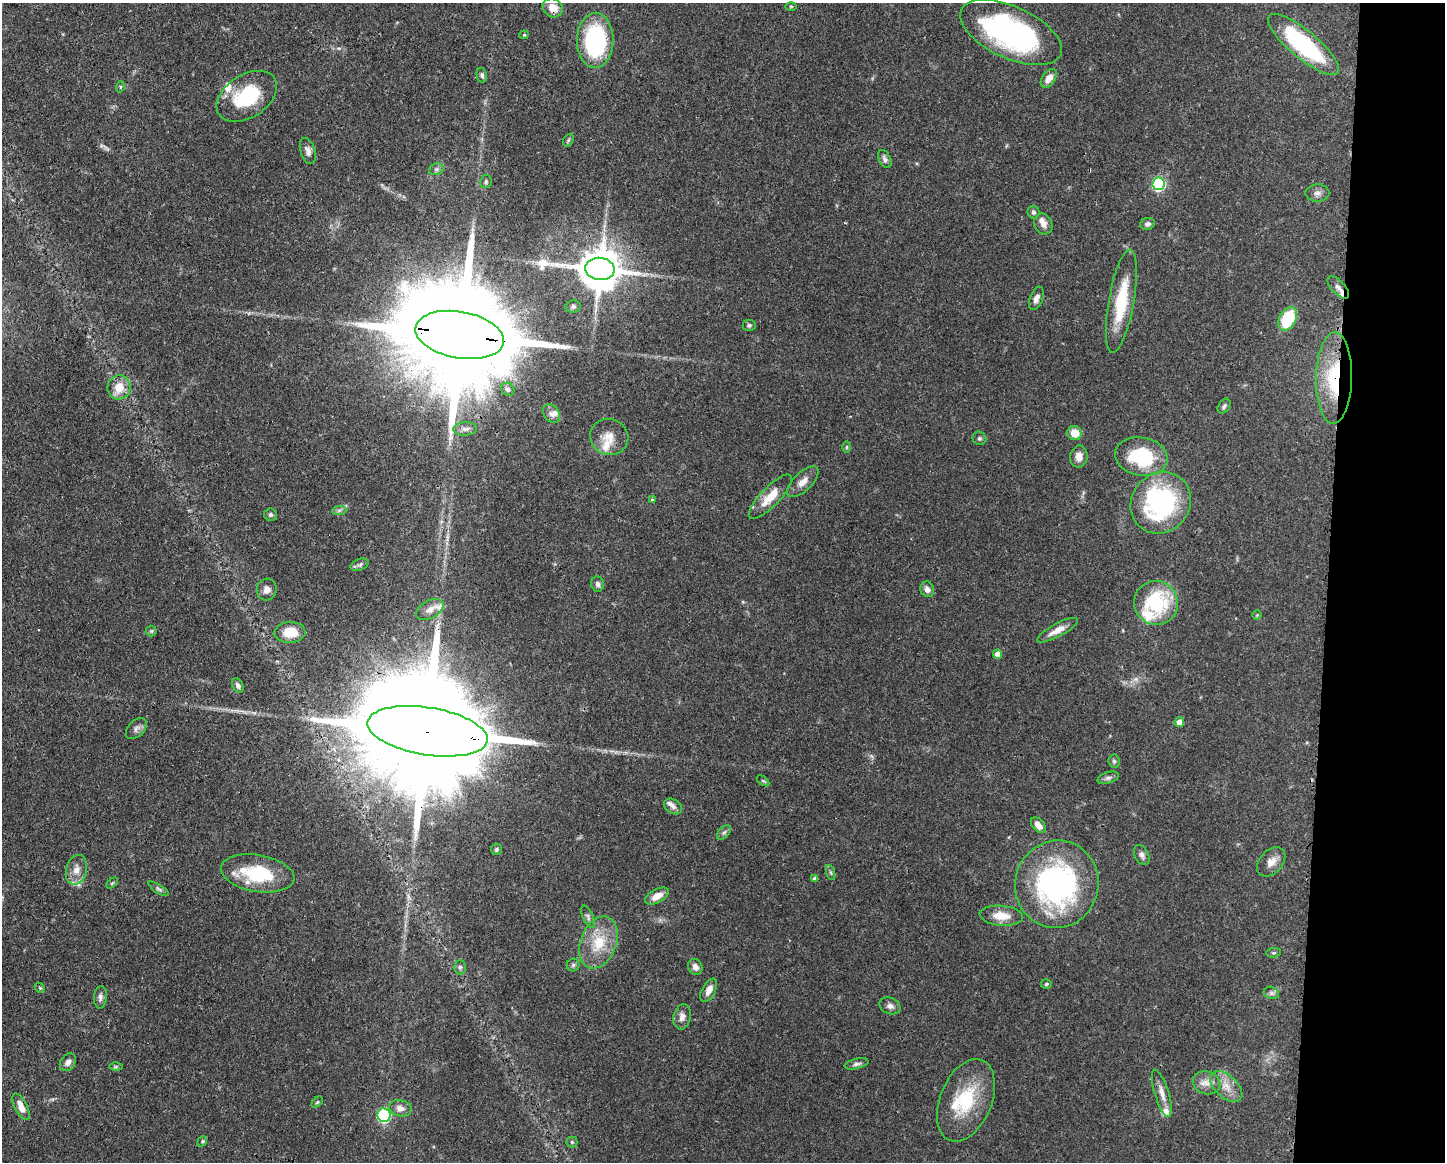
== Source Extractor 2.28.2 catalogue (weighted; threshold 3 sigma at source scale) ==
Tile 9 of 3 x 4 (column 3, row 3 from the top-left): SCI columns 3006-4448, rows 1162-2321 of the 4679 x 4643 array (HDU 1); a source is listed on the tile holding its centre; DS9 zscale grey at full resolution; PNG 1447 x 1164 px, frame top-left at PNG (2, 3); each listed source drawn as its Kron ellipse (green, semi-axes under 4 px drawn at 4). Shown black and unused: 8% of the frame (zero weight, under 3 of 4 exposures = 1% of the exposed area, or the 3 px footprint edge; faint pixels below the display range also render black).
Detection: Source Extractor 2.28.2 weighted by HDU 2 'WHT'; one run over the whole footprint, this tile lists its part. Background 0.0565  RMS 0.0033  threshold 0.0147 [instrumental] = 3 sigma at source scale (4.5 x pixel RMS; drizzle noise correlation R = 1.50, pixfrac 1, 0.05/0.05 arcsec/px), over >= 5 px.
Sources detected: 118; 1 cosmic-ray / hot-pixel residue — neither listed nor drawn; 12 inside a brighter listed object's ellipse — not listed separately; the other 105 listed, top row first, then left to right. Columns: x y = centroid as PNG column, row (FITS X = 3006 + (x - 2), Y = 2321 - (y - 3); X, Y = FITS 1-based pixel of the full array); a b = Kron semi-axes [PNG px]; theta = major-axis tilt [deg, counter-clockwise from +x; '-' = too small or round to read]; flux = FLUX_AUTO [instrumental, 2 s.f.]
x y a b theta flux
791 6 6 4 0 0.34
553 8 10 9 - 4.3
1011 32 54 26 -25 76
524 35 4 4 - 0.34
595 40 27 18 89 38
1304 44 44 14 -40 41
482 75 7 5 -79 0.76
1049 78 10 6 54 2.9
120 87 6 3 72 0.42
247 96 33 21 33 20
568 140 7 5 60 0.55
308 151 13 7 -73 1.7
885 159 10 6 -63 1
436 169 7 5 20 0.85
486 182 6 5 - 0.65
1158 184 6 6 - 45
1317 193 12 8 1 1.6
1033 212 6 6 - 0.79
1043 224 11 9 -62 2.1
1147 224 7 6 - 1.1
600 269 15 11 -6 1300
1338 287 14 6 -46 1.8
1036 298 12 6 69 1.7
1121 301 52 12 80 16
573 306 7 6 - 0.75
1288 319 13 8 61 17
749 325 6 5 - 0.69
460 335 45 23 -10 14000
1334 378 45 18 89 22
119 387 12 11 - 5.2
508 389 7 6 - 0.89
1224 406 8 5 54 0.81
552 414 10 7 -53 1.5
465 429 12 6 1 1.6
1074 433 7 7 - 4.2
609 437 19 18 - 5
979 438 7 6 - 0.69
846 447 6 4 89 0.43
1079 457 11 8 82 2.1
1141 457 26 19 -10 21
803 482 20 9 44 2.9
770 497 29 9 46 6.4
652 500 3 3 - 0.56
1161 503 32 29 53 53
339 510 7 4 2 0.72
271 515 6 6 - 0.74
360 565 10 5 19 0.83
598 584 8 6 -85 1.1
927 589 8 6 -66 1.6
267 590 11 10 - 2.1
1156 603 22 21 - 25
430 609 15 9 30 2.8
1257 615 5 5 - 0.37
1057 630 23 6 28 3.3
151 631 5 5 - 0.5
290 632 15 10 2 7
997 654 5 4 - 2.5
238 685 7 5 -61 1.1
1179 722 5 5 - 2.6
136 728 13 8 46 1.4
427 731 61 24 -9 20000
1114 761 7 5 -85 0.62
1108 778 11 5 17 1
763 781 7 3 -36 0.47
673 807 10 7 -32 1.3
1038 825 9 5 -49 2.5
724 832 8 5 44 0.79
496 849 5 5 - 0.55
1142 855 11 7 -62 1.3
1271 862 17 11 48 3.1
76 870 15 10 75 3.2
258 873 37 18 -10 20
831 873 8 3 -71 0.54
815 878 4 4 - 1
112 883 6 4 44 0.45
1057 884 44 42 77 75
159 889 12 4 -32 0.77
657 896 13 6 28 3.4
1001 916 22 10 -5 5.5
588 917 12 5 -65 0.97
599 943 27 18 69 11
1273 953 7 4 6 0.54
573 965 6 6 - 0.72
460 967 7 6 - 0.68
695 967 8 7 - 1.5
1046 984 5 4 - 0.47
40 988 6 4 -43 0.46
709 990 12 6 61 2.5
1271 993 8 6 -20 0.88
100 997 11 6 86 1.3
890 1006 11 8 -24 1.5
682 1017 13 8 78 2.1
68 1062 10 7 54 1.6
857 1064 12 5 13 1
116 1067 6 4 1 0.51
1206 1083 14 11 -14 3
1226 1086 19 11 -43 4.4
1162 1093 24 7 -73 3.1
966 1100 43 26 67 20
317 1102 6 4 44 0.43
21 1107 14 6 -64 3.4
400 1108 11 8 -11 2.2
384 1115 7 6 - 37
202 1141 5 4 - 0.44
572 1142 5 5 - 0.54
Overlapping masked pixels (flux is a lower limit): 7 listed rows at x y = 553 8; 1304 44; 600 269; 460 335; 1334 378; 427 731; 21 1107
Isophote crosses this tile's border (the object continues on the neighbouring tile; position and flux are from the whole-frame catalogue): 1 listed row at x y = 1304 44